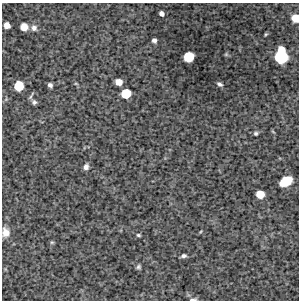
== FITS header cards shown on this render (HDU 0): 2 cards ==
NAXIS1  =                  297 /Length X axis
NAXIS2  =                  298 /Length Y axis

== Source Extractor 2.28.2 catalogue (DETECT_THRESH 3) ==
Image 297 x 298 px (HDU 0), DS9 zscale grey, 1 PNG px = 1 image px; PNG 301 x 302 px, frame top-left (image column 1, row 298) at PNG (2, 3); no overlay
Background 3750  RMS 220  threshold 655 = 3 sigma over >= 5 px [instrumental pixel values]
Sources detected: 29; all 29 listed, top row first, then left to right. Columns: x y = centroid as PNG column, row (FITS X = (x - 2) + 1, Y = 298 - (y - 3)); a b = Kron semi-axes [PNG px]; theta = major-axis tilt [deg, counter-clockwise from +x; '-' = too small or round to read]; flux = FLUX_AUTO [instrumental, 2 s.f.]
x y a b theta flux
161 14 5 4 - 6.2e+04
295 18 6 6 - 2.5e+05
7 25 5 5 - 1.1e+05
24 27 6 6 - 1.8e+05
34 28 9 8 - 6.8e+04
266 34 4 3 - 1.6e+04
154 40 4 4 - 5.2e+04
226 54 5 5 - 1.7e+04
281 56 12 8 89 1.0e+06
189 57 7 7 - 4.6e+05
119 82 6 5 - 1.4e+05
76 84 6 3 -19 1.6e+04
220 84 5 3 - 3.3e+04
50 85 5 4 - 4.5e+04
19 86 7 7 - 4.0e+05
126 93 7 7 - 4.0e+05
31 96 9 3 59 2.7e+04
34 102 6 5 - 3.7e+04
256 133 6 5 - 2.8e+04
86 167 6 5 - 5.7e+04
286 181 10 7 30 4.2e+05
260 194 6 6 - 2.5e+05
5 232 9 7 -81 1.2e+05
200 232 5 3 - 1.3e+04
138 235 5 4 - 2.2e+04
52 242 6 4 0 1.7e+04
183 256 7 5 15 4.1e+04
138 267 6 5 - 3.2e+04
193 299 9 3 5 3.8e+04
At the frame edge (FLAGS 8, measured only in part): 3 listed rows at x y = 295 18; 5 232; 193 299